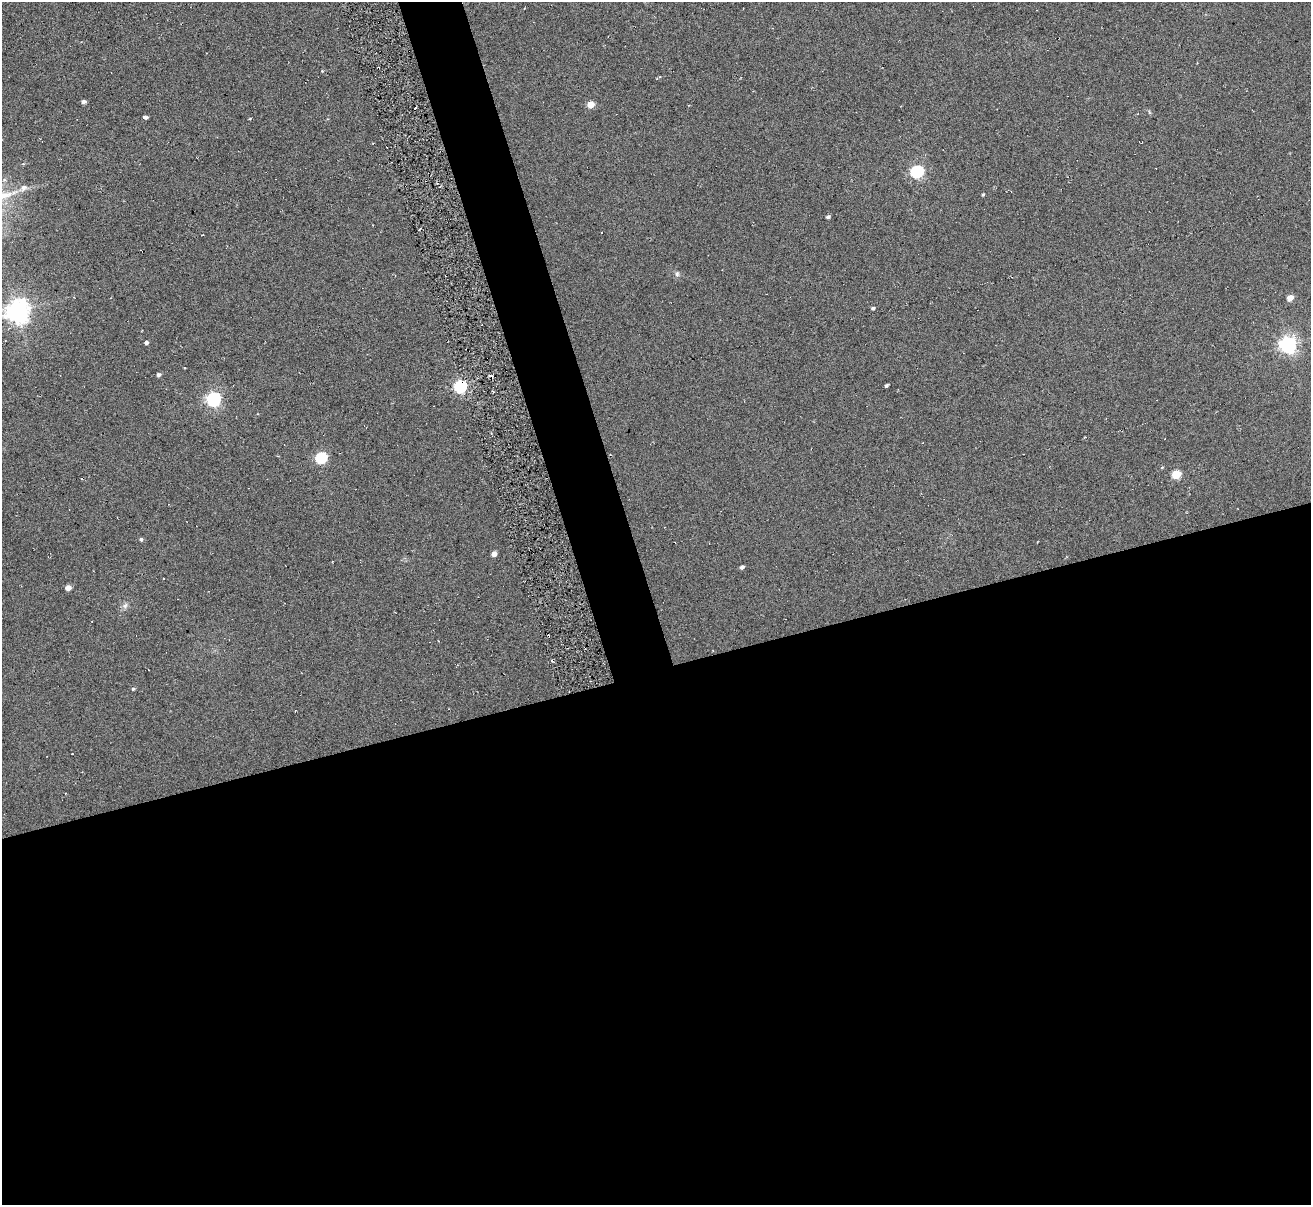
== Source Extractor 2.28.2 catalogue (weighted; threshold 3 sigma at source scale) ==
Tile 15 of 4 x 4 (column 3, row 4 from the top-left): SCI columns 2676-3984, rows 158-1360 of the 5294 x 5235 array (HDU 1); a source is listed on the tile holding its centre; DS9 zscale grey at full resolution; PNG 1313 x 1207 px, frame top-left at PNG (2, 2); no overlay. Shown black and unused: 47% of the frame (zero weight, under 3 of 6 exposures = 3% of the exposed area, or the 3 px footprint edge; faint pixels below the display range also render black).
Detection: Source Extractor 2.28.2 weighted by HDU 2 'WHT'; one run over the whole footprint, this tile lists its part. Background 0.105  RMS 0.051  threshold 0.207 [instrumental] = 3 sigma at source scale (4.09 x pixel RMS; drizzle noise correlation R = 1.36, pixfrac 0.8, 0.05/0.05 arcsec/px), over >= 5 px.
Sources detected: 36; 7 cosmic-ray / hot-pixel residue — not listed; the other 29 listed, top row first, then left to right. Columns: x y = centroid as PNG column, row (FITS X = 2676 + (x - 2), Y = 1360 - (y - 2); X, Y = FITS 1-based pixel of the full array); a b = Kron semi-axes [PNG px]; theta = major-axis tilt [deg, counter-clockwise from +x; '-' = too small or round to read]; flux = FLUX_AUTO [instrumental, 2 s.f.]
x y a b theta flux
322 71 3 3 - 3.5
83 102 5 4 - 14
590 105 5 5 - 70
146 117 5 4 - 8.8
917 172 6 6 - 700
24 188 8 7 - 20
983 195 4 3 - 5.6
828 217 5 4 - 8.3
601 232 3 2 - 2.7
677 274 7 6 - 11
1290 298 5 4 - 49
873 308 4 4 - 7.5
17 312 8 7 - 3900
146 343 4 3 - 12
1288 345 7 6 - 1800
158 375 4 4 - 11
886 385 4 3 - 7.9
460 387 6 5 - 720
213 399 6 6 - 1100
321 458 6 5 - 420
1162 467 5 3 - 3.8
1176 474 6 5 - 150
82 478 3 2 - 5.1
141 539 5 4 - 8.3
494 554 4 4 - 30
742 567 5 4 - 10
68 588 5 4 - 38
125 605 8 6 68 14
133 689 4 4 - 5.5
Isophote crosses this tile's border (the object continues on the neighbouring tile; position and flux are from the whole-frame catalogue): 1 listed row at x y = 17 312